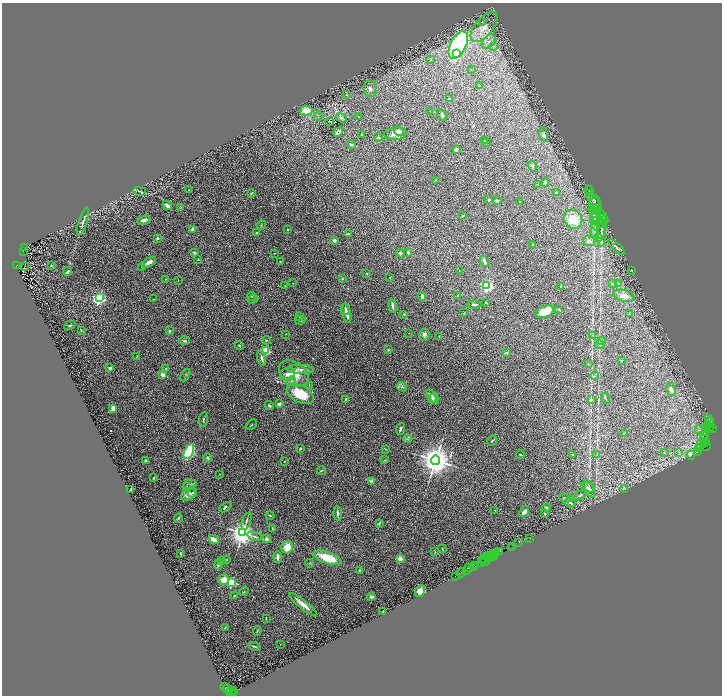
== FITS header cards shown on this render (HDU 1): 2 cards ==
NAXIS1  =                 1440
NAXIS2  =                 1387

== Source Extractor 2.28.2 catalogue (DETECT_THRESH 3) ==
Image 1440 x 1387 px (HDU 1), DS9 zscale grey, zoomed out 1/2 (1 PNG px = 2 x 2 image px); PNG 724 x 698 px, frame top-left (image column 1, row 1386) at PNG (2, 3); each listed source drawn as its Kron ellipse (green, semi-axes under 4 px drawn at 4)
Background 3.05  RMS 0.053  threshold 0.16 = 3 sigma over >= 5 px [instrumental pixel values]
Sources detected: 319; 40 cannot appear on this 1/2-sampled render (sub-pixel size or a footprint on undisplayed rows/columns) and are neither listed nor drawn; the other 279 listed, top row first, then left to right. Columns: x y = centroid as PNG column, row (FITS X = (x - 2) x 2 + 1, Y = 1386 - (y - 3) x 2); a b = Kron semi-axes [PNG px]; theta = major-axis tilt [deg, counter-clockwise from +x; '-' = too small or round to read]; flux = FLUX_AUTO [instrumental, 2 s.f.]
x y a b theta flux
482 22 3 2 - 3.5
484 27 18 9 51 130
488 42 8 5 47 52
458 45 15 8 63 1500
494 46 4 3 - 14
456 53 3 3 - 490
431 60 3 2 - 7.3
471 70 2 1 - 3.6
480 86 3 2 - 5.1
370 89 8 6 -85 45
346 95 3 2 - 5.6
449 99 3 2 - 13
306 111 6 4 -1 170
430 111 2 1 - 2.4
442 115 6 4 -50 21
318 116 5 3 - 8.9
358 117 2 1 - 2.7
341 118 5 4 - 19
329 121 2 1 - 0.7
399 131 5 4 - 19
338 132 5 3 - 43
395 134 11 6 4 67
362 135 2 1 - 5.9
543 135 7 4 -73 26
378 137 4 3 - 8.8
484 141 2 2 - 5.2
486 142 2 2 - 5.5
351 145 5 2 - 18
456 149 2 2 - 100
532 166 6 4 -56 14
436 180 3 2 - 4.7
545 183 4 3 - 12
538 185 3 3 - 7.3
189 190 2 2 - 4.6
589 190 4 2 - 12
140 191 6 3 -14 13
251 193 4 2 - 7.7
556 193 3 3 - 13
593 199 11 4 -57 35
489 200 3 2 - 13
497 200 4 3 - 22
519 202 2 1 - 2.8
595 202 7 5 -80 25
167 205 5 3 - 44
181 207 3 2 - 5.7
595 207 11 6 86 44
595 213 9 4 -87 24
602 215 7 3 -52 12
463 216 3 2 - 7.8
595 217 8 3 -79 28
573 219 10 8 -57 260
602 219 5 3 - 11
144 220 6 3 17 44
595 221 10 3 -77 32
83 222 14 2 72 24
603 222 6 5 - 33
261 225 4 3 - 8.9
193 229 3 3 - 34
601 229 10 2 88 17
288 230 2 2 - 21
595 230 8 2 83 18
257 233 2 2 - 17
348 234 4 2 - 13
601 235 12 2 90 27
598 237 3 2 - 5.9
157 238 3 3 - 11
334 240 2 2 - 100
589 241 6 5 - 34
532 245 2 2 - 4.4
24 247 2 2 - 530
616 247 11 3 -43 25
23 251 3 1 - 200
194 252 3 3 - 15
408 252 3 3 - 18
274 253 2 2 - 3.6
400 253 4 3 - 21
198 259 3 2 - 6.1
280 261 2 2 - 6.2
484 261 6 3 -71 40
149 262 8 3 32 46
51 265 3 2 - 6
17 266 3 2 - 2800
25 266 2 1 - 12
142 267 2 2 - 5
459 271 2 1 - 3.3
631 271 3 2 - 4.3
68 272 4 3 - 19
367 273 3 3 - 6.8
390 278 3 3 - 5.6
166 279 3 2 - 6.4
342 279 3 3 - 7.2
178 280 2 1 - 2.5
292 283 2 1 - 4.9
612 284 3 2 - 6.3
619 284 4 2 - 7.3
285 286 2 1 - 2.6
487 286 3 3 - 2300
561 287 2 2 - 3.6
458 295 3 2 - 4.4
251 296 4 3 - 10
624 296 11 5 -14 51
422 297 4 3 - 25
99 298 3 3 - 2600
153 299 2 1 - 2.8
253 299 5 2 - 8.9
486 302 2 1 - 4.9
474 304 7 3 -1 21
392 306 7 3 -82 29
345 309 5 2 - 13
559 309 4 3 - 8.5
545 312 9 5 22 240
347 313 10 3 -76 50
464 313 3 3 - 6.2
404 314 3 3 - 10
629 314 3 2 - 5.9
299 316 4 3 - 8.9
300 320 5 3 - 15
70 325 6 3 29 14
81 331 3 3 - 11
169 331 2 2 - 18
409 333 2 2 - 4.3
286 334 2 1 - 4.1
424 334 6 5 - 28
439 336 3 2 - 6
593 336 3 2 - 5
266 340 4 2 - 6.8
184 341 5 3 - 12
602 341 4 3 - 9.1
600 345 5 4 - 12
239 346 4 2 - 8.3
388 350 3 2 - 10
266 351 3 3 - 820
506 353 4 3 - 10
137 357 3 2 - 3.4
262 358 7 3 -74 45
621 360 3 2 - 6.8
588 364 2 2 - 3.6
110 368 2 2 - 81
165 369 3 2 - 7.8
300 369 14 4 -2 47
162 374 4 3 - 38
287 374 8 6 19 43
294 374 16 11 -37 180
185 375 7 2 61 9.1
594 376 4 3 - 10
291 381 5 3 - 19
309 385 3 2 - 3.5
402 387 5 3 - 17
671 390 7 4 -77 51
300 394 14 8 -28 270
433 397 8 3 -48 20
605 398 6 2 -69 8.2
346 399 3 2 - 10
432 399 5 4 - 15
591 399 4 3 - 9.7
279 404 4 4 - 20
269 405 4 3 - 15
113 408 3 3 - 79
709 418 2 1 - 290
203 419 7 2 83 13
710 421 4 3 - 970
251 425 6 2 39 8.9
708 425 3 1 - 1700
710 426 2 2 - 590
707 427 2 1 - 410
709 428 5 1 - 470
400 429 6 3 70 21
705 429 2 1 - 230
713 429 2 1 - 650
698 430 4 3 - 11
624 433 3 3 - 5.8
703 435 3 1 - 510
705 436 3 1 - 430
408 439 4 3 - 12
704 439 3 3 - 1100
492 440 6 2 51 9.8
706 441 3 2 - 340
703 443 3 2 - 7300
706 444 2 2 - 1300
701 445 6 4 45 2900
707 447 3 2 - 220
300 449 2 2 - 38
385 449 3 3 - 7.1
699 449 3 1 - 570
189 452 8 4 65 1200
664 452 3 2 - 3.9
679 452 3 2 - 6.1
698 452 2 1 - 250
520 454 4 2 - 9.1
573 455 3 3 - 8.5
597 455 3 2 - 4.6
691 455 4 2 - 100
208 458 4 3 - 14
385 460 3 2 - 6.6
435 460 4 4 - 21000
145 461 3 2 - 10
284 461 2 2 - 3.6
321 470 4 2 - 6.8
220 474 3 2 - 3.4
154 478 4 2 - 8.3
371 481 4 3 - 17
190 484 7 4 12 19
187 486 3 3 - 6.5
588 487 7 4 -28 28
590 489 9 5 -65 40
624 489 4 3 - 9.9
131 490 4 2 - 17
193 493 5 4 - 13
188 495 8 5 30 57
580 495 7 3 31 18
565 498 6 4 -25 15
570 503 6 3 -25 20
225 507 6 2 43 17
546 507 4 2 - 17
495 510 2 2 - 3.6
524 512 6 4 48 31
338 513 7 3 -87 25
545 513 3 2 - 5.8
270 516 4 2 - 10
178 518 4 3 - 11
246 521 9 2 71 18
379 523 4 2 - 8.8
272 529 3 2 - 7.4
242 533 4 4 - 12000
255 536 8 2 -19 15
530 538 2 1 - 180
267 539 4 3 - 16
214 540 5 3 - 110
519 542 3 1 - 830
513 546 3 1 - 590
287 547 6 5 - 150
512 547 3 2 - 570
442 549 4 1 - 6.1
435 551 3 2 - 4.2
500 551 2 1 - 140
497 553 3 2 - 1900
180 554 3 2 - 5.3
495 554 4 1 - 1100
492 555 2 1 - 180
494 556 3 1 - 690
277 557 6 3 87 37
486 557 2 1 - 430
492 557 2 2 - 820
327 558 15 6 -19 310
485 558 3 2 - 770
400 559 2 2 - 220
489 559 3 1 - 920
227 560 2 2 - 4.2
482 560 2 1 - 730
222 561 4 3 - 7.7
485 561 6 2 51 570
482 562 3 1 - 610
309 563 4 2 - 6.7
218 565 5 3 - 21
475 565 3 1 - 540
473 567 2 1 - 370
469 568 4 1 - 1100
359 570 4 3 - 10
466 570 3 2 - 910
462 573 5 2 - 840
455 576 2 1 - 390
224 580 5 5 - 99
232 582 3 3 - 850
420 591 6 5 - 73
244 592 5 2 - 8.5
234 596 4 2 - 7.6
371 597 4 3 - 22
303 605 18 4 -39 96
383 612 2 1 - 5.1
266 618 3 2 - 5.5
225 627 2 2 - 4
257 631 5 2 - 8.7
280 644 2 1 - 2.7
255 646 6 2 -23 14
224 686 2 1 - 170
227 689 4 3 - 2200
231 690 2 1 - 3700
229 692 3 2 - 1200
234 692 3 1 - 220
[40 sub-pixel or undisplayed-footprint detections neither listed nor drawn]